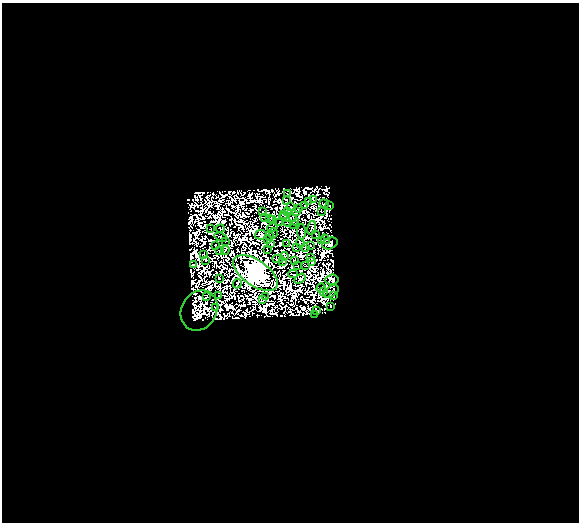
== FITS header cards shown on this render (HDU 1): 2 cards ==
NAXIS1  =                  577
NAXIS2  =                  520

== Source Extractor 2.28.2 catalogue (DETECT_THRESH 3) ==
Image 577 x 520 px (HDU 1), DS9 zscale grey, 1 PNG px = 1 image px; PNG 581 x 524 px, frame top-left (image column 1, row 520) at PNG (2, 3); each listed source drawn as its Kron ellipse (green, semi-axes under 4 px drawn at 4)
Background 0.0607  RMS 4.0e-07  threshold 1.19e-06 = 3 sigma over >= 5 px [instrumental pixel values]
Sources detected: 167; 90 with non-positive FLUX_AUTO (blend fragments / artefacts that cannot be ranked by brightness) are neither listed nor drawn; the other 77 listed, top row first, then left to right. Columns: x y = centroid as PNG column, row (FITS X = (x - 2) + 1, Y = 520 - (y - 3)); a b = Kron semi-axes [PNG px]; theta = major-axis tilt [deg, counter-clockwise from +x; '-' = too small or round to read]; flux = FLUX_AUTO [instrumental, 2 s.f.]
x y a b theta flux
287 194 3 2 - 0.057
286 200 2 2 - 0.41
314 200 3 2 - 0.15
309 201 3 2 - 0.22
324 204 5 2 - 0.12
305 206 2 2 - 0.35
330 206 3 2 - 0.42
290 207 2 2 - 0.15
299 208 3 2 - 0.43
287 211 4 3 - 0.59
262 212 3 2 - 0.37
296 212 3 2 - 0.15
321 212 2 2 - 0.32
283 215 3 2 - 0.65
264 217 4 2 - 0.26
288 217 8 4 -9 1.5
269 219 3 3 - 0.078
273 220 4 2 - 0.16
294 220 6 3 -47 0.68
279 222 3 2 - 0.11
288 223 4 2 - 0.37
293 225 2 2 - 0.22
220 228 4 2 - 0.046
272 228 5 3 - 0.58
312 228 7 2 79 0.52
210 229 2 2 - 0.52
301 232 8 2 90 0.3
273 233 5 2 - 0.054
316 234 3 2 - 0.029
261 235 6 5 - 0.31
269 236 4 2 - 0.57
221 237 6 2 -21 0.023
267 239 2 2 - 0.14
325 239 5 2 - 0.3
226 241 2 2 - 0.059
322 241 3 2 - 0.2
271 243 4 3 - 0.46
287 243 3 2 - 0.002
300 243 5 2 - 0.29
330 243 8 5 22 0.99
215 245 2 2 - 0.47
310 245 3 2 - 0.12
297 247 3 2 - 0.2
306 247 3 2 - 0.022
225 250 4 2 - 0.16
267 250 2 2 - 0.37
220 251 2 2 - 0.19
204 254 2 2 - 0.061
284 256 4 2 - 0.62
311 257 4 2 - 0.44
278 259 6 3 -3 0.33
206 260 3 3 - 0.27
282 261 3 2 - 0.054
294 261 3 2 - 0.33
312 261 4 3 - 0.051
193 265 2 2 - 0.13
306 265 2 2 - 0.31
297 266 2 2 - 0.19
255 273 25 13 -35 1400
293 274 5 2 - 0.19
219 278 2 2 - 0.1
300 278 6 3 35 0.17
332 279 7 5 6 0.23
237 283 5 3 - 0.37
321 288 5 2 - 0.066
324 292 2 2 - 0.2
331 292 8 5 33 0.024
207 296 3 2 - 0.43
219 296 2 2 - 0.074
334 296 3 2 - 0.49
265 297 2 2 - 0.39
262 300 3 3 - 0.2
331 307 3 2 - 0.046
216 308 2 2 - 0.28
316 310 4 3 - 0.43
199 311 21 17 58 1.4
315 314 2 2 - 0.46
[90 non-positive-flux detections neither listed nor drawn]